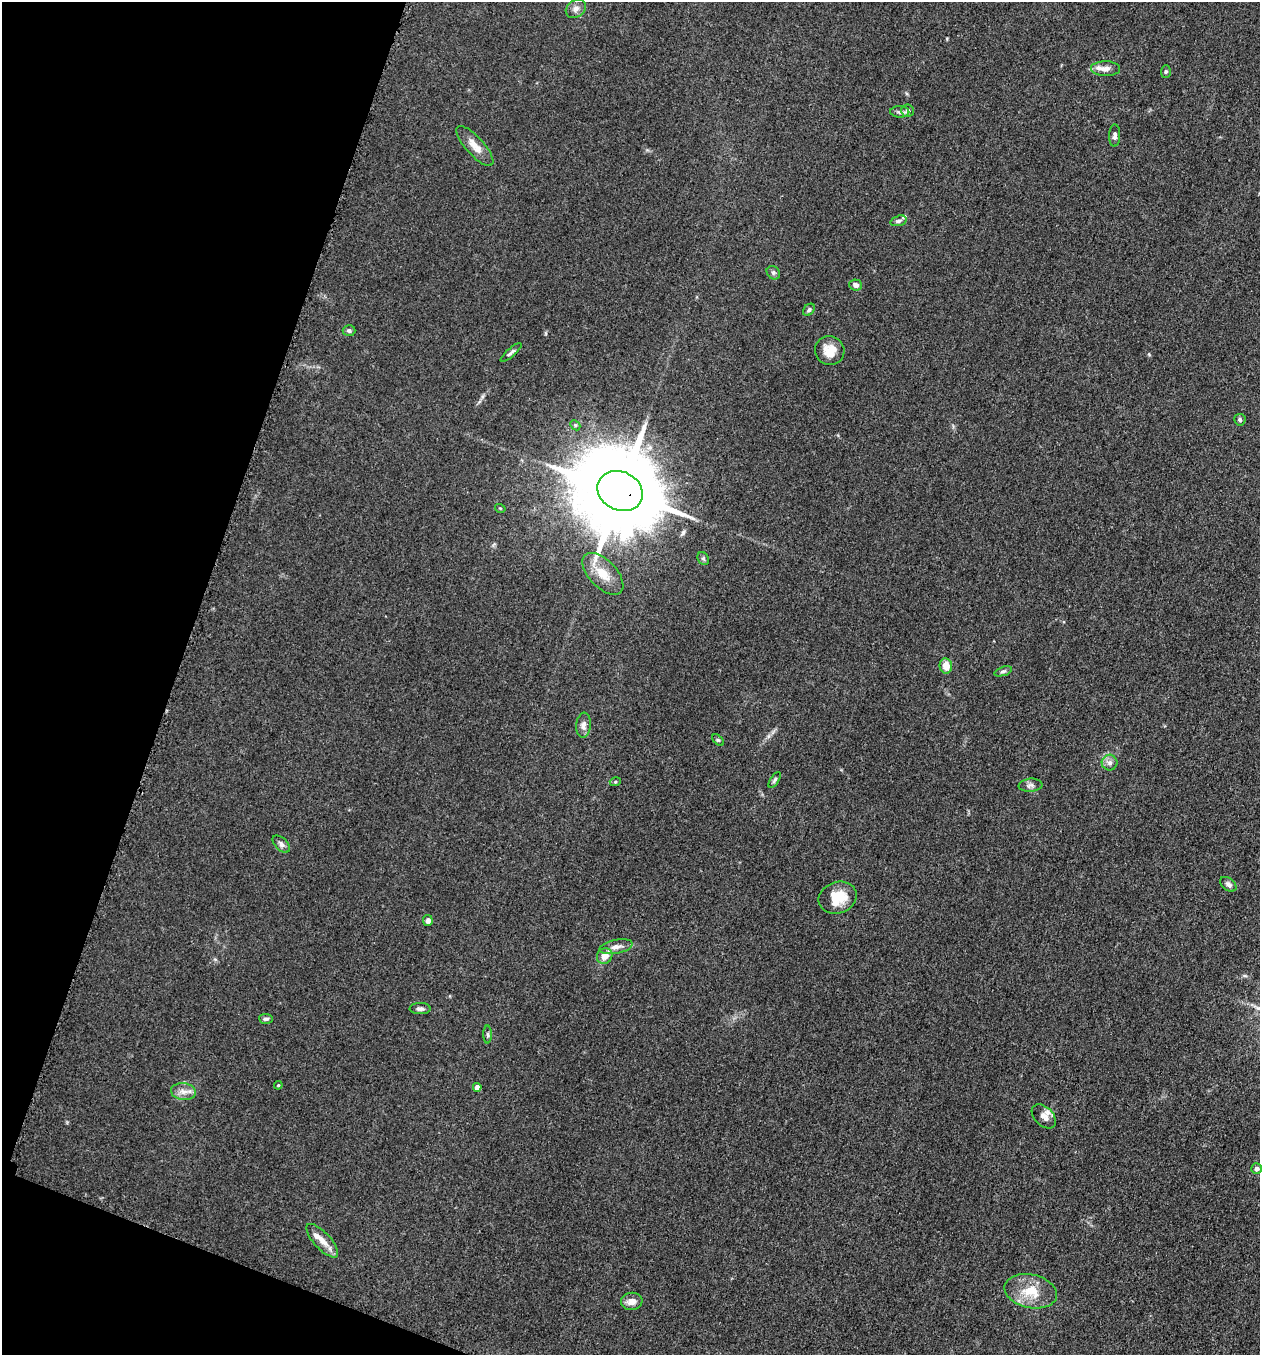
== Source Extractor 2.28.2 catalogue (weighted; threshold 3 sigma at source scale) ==
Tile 9 of 4 x 4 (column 1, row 3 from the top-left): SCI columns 197-1454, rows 1370-2722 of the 5507 x 5462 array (HDU 1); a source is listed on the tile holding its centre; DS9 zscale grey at full resolution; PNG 1262 x 1357 px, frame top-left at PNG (2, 2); each listed source drawn as its Kron ellipse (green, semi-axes under 4 px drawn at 4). Shown black and unused: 17% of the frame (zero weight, under 3 of 5 exposures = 3% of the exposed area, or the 3 px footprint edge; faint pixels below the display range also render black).
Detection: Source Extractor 2.28.2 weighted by HDU 2 'WHT'; one run over the whole footprint, this tile lists its part. Background 0.0767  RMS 0.0066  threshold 0.0296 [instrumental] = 3 sigma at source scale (4.5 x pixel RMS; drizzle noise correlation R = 1.50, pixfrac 1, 0.05/0.05 arcsec/px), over >= 5 px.
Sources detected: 47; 2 inside a brighter listed object's ellipse — not listed separately; the other 45 listed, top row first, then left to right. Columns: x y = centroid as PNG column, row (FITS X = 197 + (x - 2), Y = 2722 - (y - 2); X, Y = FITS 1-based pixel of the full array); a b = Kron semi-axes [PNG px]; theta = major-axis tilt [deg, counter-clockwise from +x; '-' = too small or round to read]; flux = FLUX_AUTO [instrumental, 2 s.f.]
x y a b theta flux
576 9 11 8 34 3.1
1105 69 14 7 -2 4.8
1166 71 6 5 - 1.1
908 111 6 6 - 1.9
900 112 9 5 -1 1.9
1115 135 11 5 88 2.2
475 146 25 9 -48 7.1
899 221 8 5 18 1.6
773 273 7 6 - 1.5
856 285 6 5 - 2.7
809 310 7 5 49 1.3
349 331 6 5 - 1.4
830 351 15 14 - 9.4
511 352 13 4 41 1.6
1240 420 6 5 - 1.5
575 425 6 4 -44 1.1
620 491 23 19 -27 11000
500 508 5 3 - 0.55
703 559 7 5 -53 1.1
603 574 26 13 -46 12
946 666 7 6 - 7.4
1003 671 9 4 18 1.5
583 725 12 7 85 3
718 740 7 4 -43 1
1110 763 8 8 - 2.6
775 780 9 4 56 1.2
615 782 5 3 - 0.78
1030 785 12 6 5 2.5
281 844 10 6 -44 2.4
1228 884 9 6 -38 2
838 898 19 15 21 15
428 921 5 5 - 2.5
616 947 17 7 11 4.2
605 956 8 7 - 6
420 1009 10 5 -2 2
266 1019 7 5 -4 1.6
488 1034 9 4 -89 1.2
278 1085 4 4 - 0.71
477 1087 4 4 - 4
183 1092 12 8 -6 4.8
1044 1116 14 9 -45 4.5
1257 1168 5 5 - 2.7
322 1241 21 8 -47 7.1
1031 1291 26 16 -12 16
632 1301 10 8 8 4.5
Overlapping masked pixels (flux is a lower limit): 1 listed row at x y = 620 491